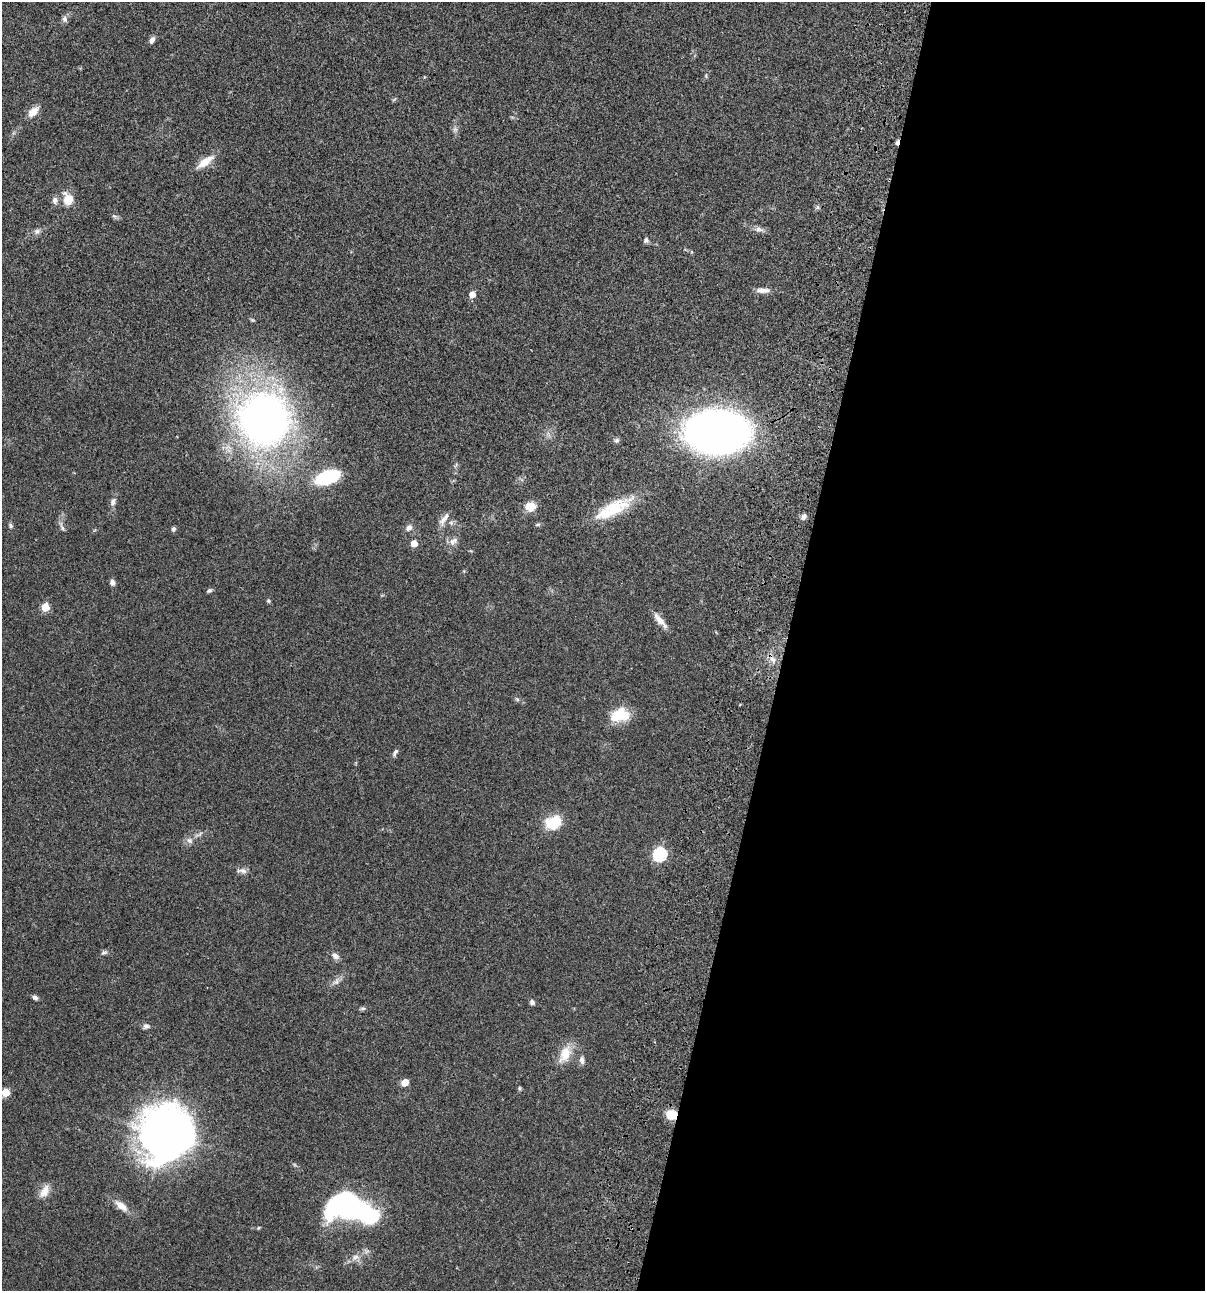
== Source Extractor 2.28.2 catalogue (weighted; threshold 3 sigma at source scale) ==
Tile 12 of 4 x 4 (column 4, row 3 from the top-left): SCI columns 3844-5046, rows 1408-2696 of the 5404 x 5390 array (HDU 1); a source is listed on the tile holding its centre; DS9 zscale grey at full resolution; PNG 1207 x 1293 px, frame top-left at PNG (2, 2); no overlay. Shown black and unused: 35% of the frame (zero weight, under 3 of 4 exposures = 9% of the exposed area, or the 3 px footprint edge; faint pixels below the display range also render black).
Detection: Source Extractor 2.28.2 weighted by HDU 2 'WHT'; one run over the whole footprint, this tile lists its part. Background 0.0465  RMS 0.0053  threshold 0.0238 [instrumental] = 3 sigma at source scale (4.5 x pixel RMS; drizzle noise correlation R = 1.50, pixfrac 1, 0.05/0.05 arcsec/px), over >= 5 px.
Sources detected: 65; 1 cosmic-ray / hot-pixel residue — not listed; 1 inside a brighter listed object's ellipse — not listed separately; the other 63 listed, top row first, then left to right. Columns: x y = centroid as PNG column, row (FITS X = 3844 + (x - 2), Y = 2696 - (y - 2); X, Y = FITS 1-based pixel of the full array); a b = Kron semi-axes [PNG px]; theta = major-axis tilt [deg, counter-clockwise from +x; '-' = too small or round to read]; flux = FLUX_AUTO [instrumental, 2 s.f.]
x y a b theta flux
65 19 8 7 - 1.6
152 40 8 5 60 2.1
33 112 15 8 39 4.6
455 129 6 6 - 1.2
205 162 24 9 36 7.2
68 199 17 12 -75 7
55 200 10 7 84 2
817 207 6 4 -71 0.81
114 216 8 4 -44 0.93
759 229 13 6 -13 2.1
37 231 9 7 18 1.8
646 240 7 6 - 1.4
763 290 18 6 -2 3.2
472 294 5 5 - 4.7
252 320 5 5 - 0.6
264 419 38 36 87 340
717 432 38 25 0 480
617 440 7 6 - 1.1
327 477 26 13 19 30
113 502 10 6 64 2.1
530 507 11 9 5 6.8
614 508 46 16 28 21
804 516 7 6 - 1.8
444 519 20 7 54 3.3
538 525 8 4 1 0.78
10 526 7 5 -72 0.92
62 527 14 4 -68 1.5
409 528 9 7 50 2.2
173 529 5 5 - 1.2
452 542 11 7 -71 2.3
414 543 5 5 - 6.2
112 582 7 5 -69 2
209 590 6 5 - 1.1
268 601 5 5 - 0.61
45 607 5 5 - 15
660 620 25 7 -49 4.3
773 659 11 6 -41 2.5
517 699 7 4 -45 0.79
620 715 23 16 14 13
395 752 11 5 62 1.3
553 822 20 15 22 13
200 834 9 3 45 0.96
189 841 10 7 -44 2
660 854 7 6 - 65
243 871 12 7 -15 2.1
104 952 8 5 5 1.1
335 956 9 7 -33 2.2
336 982 9 7 24 2
35 997 7 5 -32 1.4
532 1002 7 6 - 1.2
363 1008 8 4 -7 0.87
146 1026 8 7 - 1.6
565 1054 24 13 63 8.8
582 1060 11 6 -85 1.9
405 1082 8 6 38 3.6
519 1088 5 5 - 0.69
5 1092 5 5 - 14
672 1114 10 9 - 9.7
165 1133 25 23 57 660
44 1191 19 10 64 4.8
121 1206 20 9 -39 5.2
351 1208 47 22 -15 110
355 1257 9 7 5 2.3
Overlapping masked pixels (flux is a lower limit): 1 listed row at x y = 672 1114